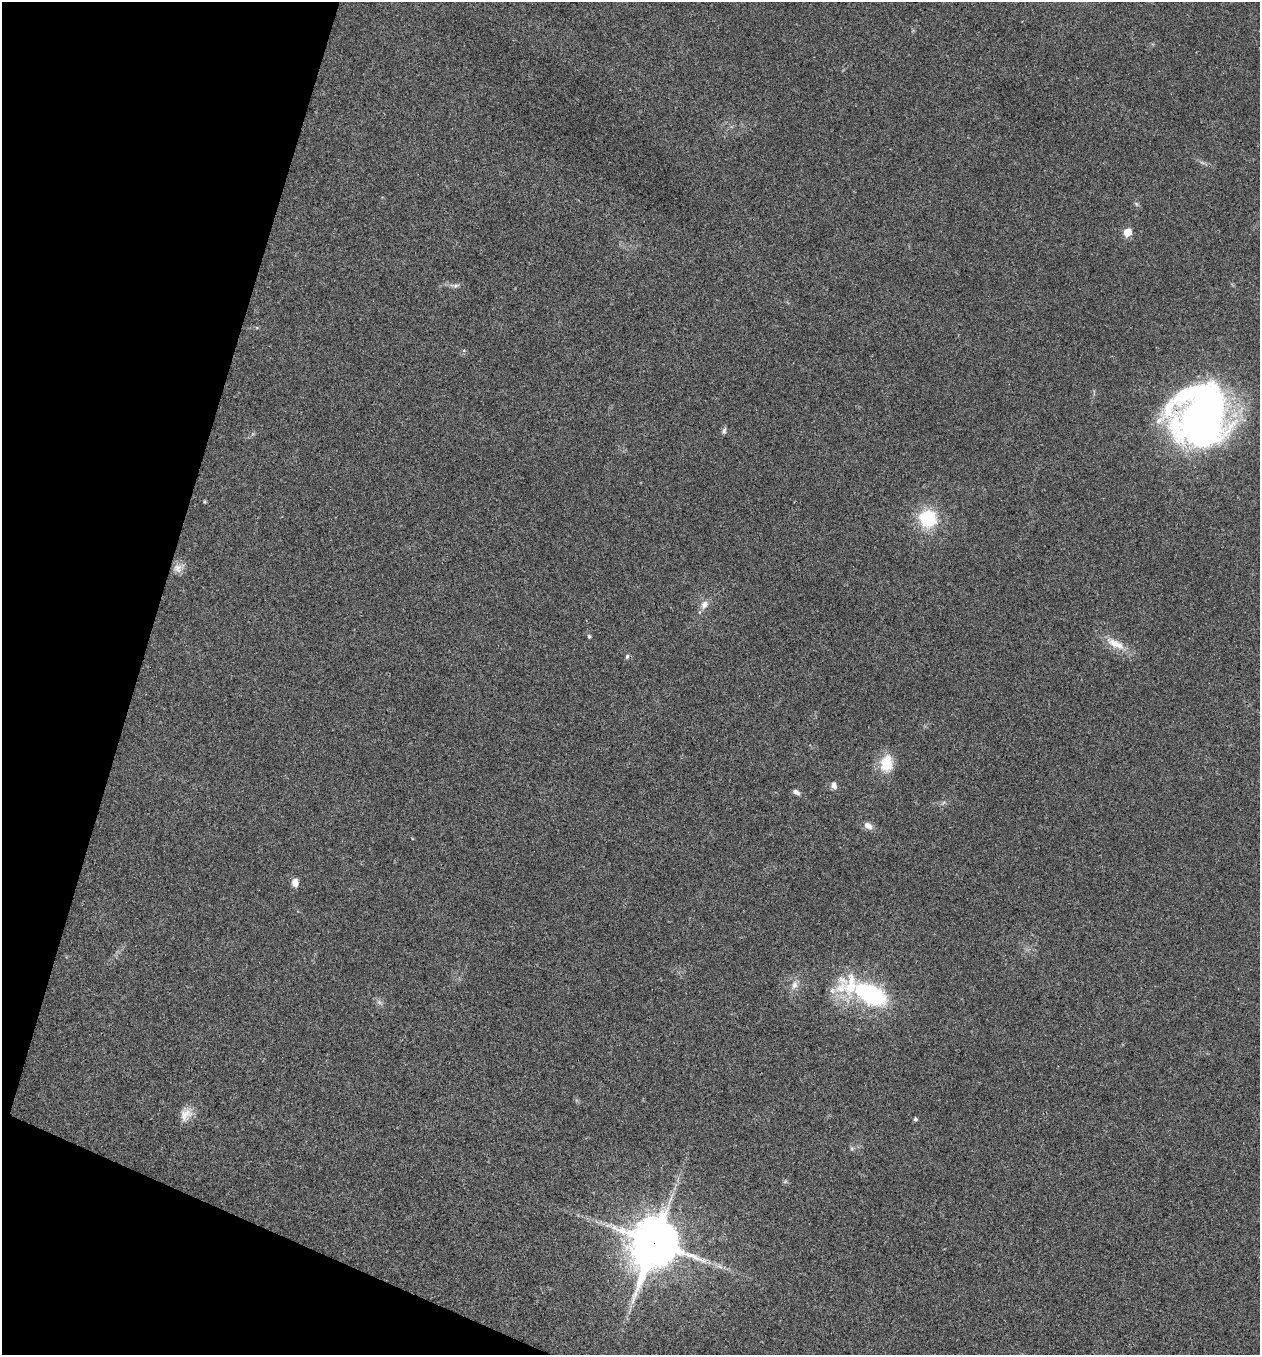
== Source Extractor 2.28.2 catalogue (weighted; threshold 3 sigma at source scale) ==
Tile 9 of 4 x 4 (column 1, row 3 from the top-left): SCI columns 267-1524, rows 1356-2708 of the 5432 x 5418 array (HDU 1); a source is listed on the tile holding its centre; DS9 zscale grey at full resolution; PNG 1262 x 1357 px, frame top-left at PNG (2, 2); no overlay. Shown black and unused: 15% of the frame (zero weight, under 3 of 4 exposures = <1% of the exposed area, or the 3 px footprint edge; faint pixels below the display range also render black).
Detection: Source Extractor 2.28.2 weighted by HDU 2 'WHT'; one run over the whole footprint, this tile lists its part. Background 0.0224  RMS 0.0041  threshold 0.0183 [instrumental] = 3 sigma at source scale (4.5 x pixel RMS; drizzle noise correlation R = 1.50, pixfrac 1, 0.05/0.05 arcsec/px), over >= 5 px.
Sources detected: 26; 1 too faint to see at this stretch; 1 inside a brighter object's white glare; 1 long thin detection or spike segment (spike, bleed or trail) — not listed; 1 inside a brighter listed object's ellipse — not listed separately; the other 22 listed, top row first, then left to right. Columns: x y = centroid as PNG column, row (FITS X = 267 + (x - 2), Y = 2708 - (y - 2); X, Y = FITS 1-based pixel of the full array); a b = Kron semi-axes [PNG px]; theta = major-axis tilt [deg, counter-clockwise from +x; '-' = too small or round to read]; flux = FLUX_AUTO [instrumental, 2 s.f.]
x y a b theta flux
1128 232 6 5 - 7.6
455 286 8 5 7 1.1
1204 415 59 48 52 210
724 431 10 5 74 0.91
205 502 4 4 - 0.43
928 518 20 19 - 20
178 568 13 12 - 2.9
704 604 11 9 60 2.8
589 636 5 4 - 0.56
1115 644 30 10 -27 6.8
627 656 7 4 63 0.67
886 763 23 16 82 9.2
834 785 10 7 -73 1.7
796 792 9 5 -30 1.5
868 826 12 7 -31 2.5
295 883 9 7 -82 2.8
794 985 13 8 71 2.7
870 994 40 16 -22 56
186 1115 19 14 50 4.6
915 1119 5 4 - 0.8
785 1182 7 4 19 0.57
654 1243 19 15 71 1600
Overlapping masked pixels (flux is a lower limit): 2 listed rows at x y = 1204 415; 654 1243